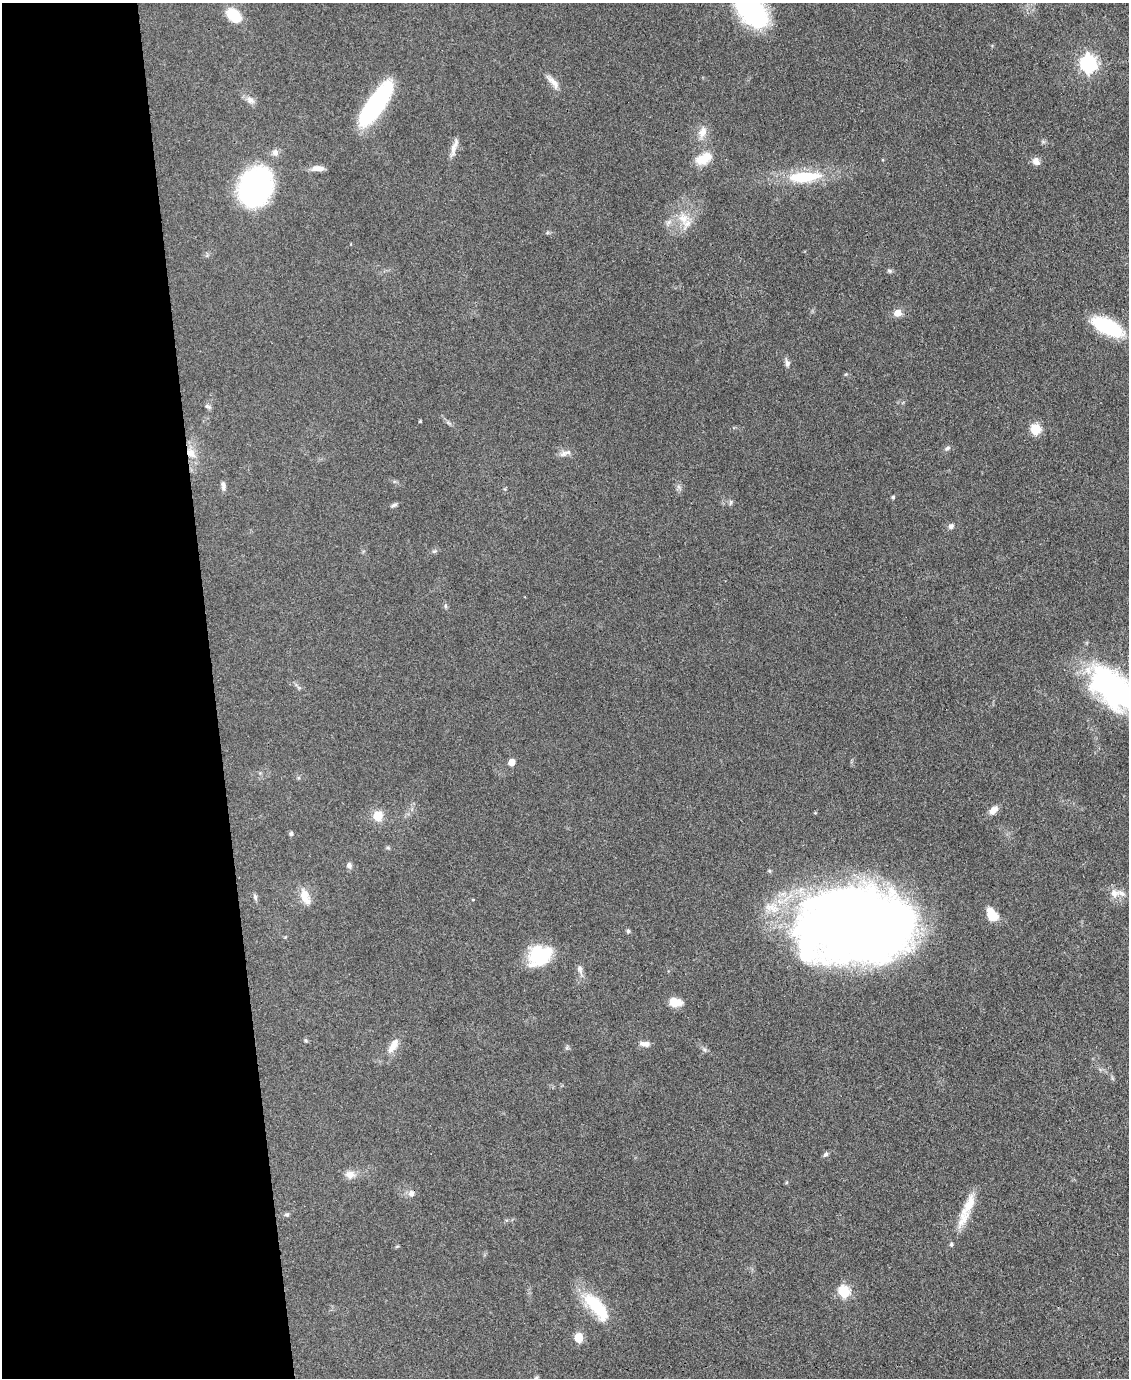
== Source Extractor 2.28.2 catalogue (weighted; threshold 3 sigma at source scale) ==
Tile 5 of 4 x 3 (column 1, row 2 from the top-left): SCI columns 1-1127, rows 1608-2983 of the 4509 x 4485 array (HDU 1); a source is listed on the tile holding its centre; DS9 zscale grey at full resolution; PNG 1131 x 1380 px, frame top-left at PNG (2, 3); no overlay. Shown black and unused: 19% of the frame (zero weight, under 3 of 4 exposures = <1% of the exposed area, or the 3 px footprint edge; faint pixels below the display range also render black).
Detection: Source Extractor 2.28.2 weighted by HDU 2 'WHT'; one run over the whole footprint, this tile lists its part. Background 0.0813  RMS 0.0064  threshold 0.0286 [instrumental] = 3 sigma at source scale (4.5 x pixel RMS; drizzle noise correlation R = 1.50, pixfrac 1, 0.05/0.05 arcsec/px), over >= 5 px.
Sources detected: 65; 3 inside a brighter object's white glare — not listed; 1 inside a brighter listed object's ellipse — not listed separately; the other 61 listed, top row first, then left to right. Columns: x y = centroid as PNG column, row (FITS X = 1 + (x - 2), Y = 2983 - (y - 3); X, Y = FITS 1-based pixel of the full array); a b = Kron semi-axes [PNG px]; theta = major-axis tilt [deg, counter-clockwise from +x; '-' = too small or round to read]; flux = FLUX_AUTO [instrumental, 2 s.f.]
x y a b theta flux
751 11 35 23 -49 81
234 15 19 12 -42 16
1088 63 7 7 - 190
553 82 22 7 -48 4.8
250 100 12 8 -43 3.4
374 105 45 15 56 90
703 132 15 10 70 5.9
454 147 26 6 72 4.5
275 152 9 8 - 2.9
704 159 23 12 25 11
1036 161 10 8 -49 3.7
318 168 17 7 1 4.1
804 177 38 13 4 32
255 187 34 26 62 140
683 218 18 14 -43 11
889 271 7 5 -22 1.2
897 313 9 8 - 5
1107 326 34 14 -26 39
787 363 9 6 -73 2.4
208 407 9 4 -19 1.3
420 421 3 3 - 0.74
1035 429 6 5 - 42
947 448 8 5 37 1.4
191 453 16 10 -49 7.2
564 453 12 7 29 3.2
223 486 11 6 -85 2.1
893 497 4 3 - 1
730 502 8 4 81 1.1
394 505 9 5 16 1.4
951 526 7 6 - 2
445 606 6 4 -89 0.94
1113 688 61 34 -41 110
512 762 5 5 - 6.9
993 810 11 7 39 4.6
378 816 6 5 - 23
291 834 5 4 - 1.5
388 848 6 4 -19 0.78
349 865 9 7 -82 1.9
1114 893 13 12 - 5.4
255 897 10 5 -72 1.4
305 897 22 10 -68 8.2
473 900 4 3 - 0.48
992 915 12 7 -58 19
854 923 89 60 2 960
628 931 5 5 - 0.97
540 956 27 20 28 31
580 970 15 6 -75 3
675 1002 14 9 -6 8.2
306 1040 6 4 -59 0.84
645 1044 13 6 -6 3.4
393 1046 23 9 59 7.1
825 1154 8 5 40 1.4
350 1174 13 11 -8 4.9
411 1194 8 8 - 2.8
969 1205 35 12 63 16
287 1215 6 6 - 1.3
951 1244 5 4 - 1.2
844 1291 6 6 - 56
596 1304 51 16 -60 27
579 1338 6 5 - 24
536 1378 6 5 - 1.3
Overlapping masked pixels (flux is a lower limit): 1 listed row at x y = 191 453
Isophote crosses this tile's border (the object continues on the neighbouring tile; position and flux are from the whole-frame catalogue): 3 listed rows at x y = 751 11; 1113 688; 536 1378